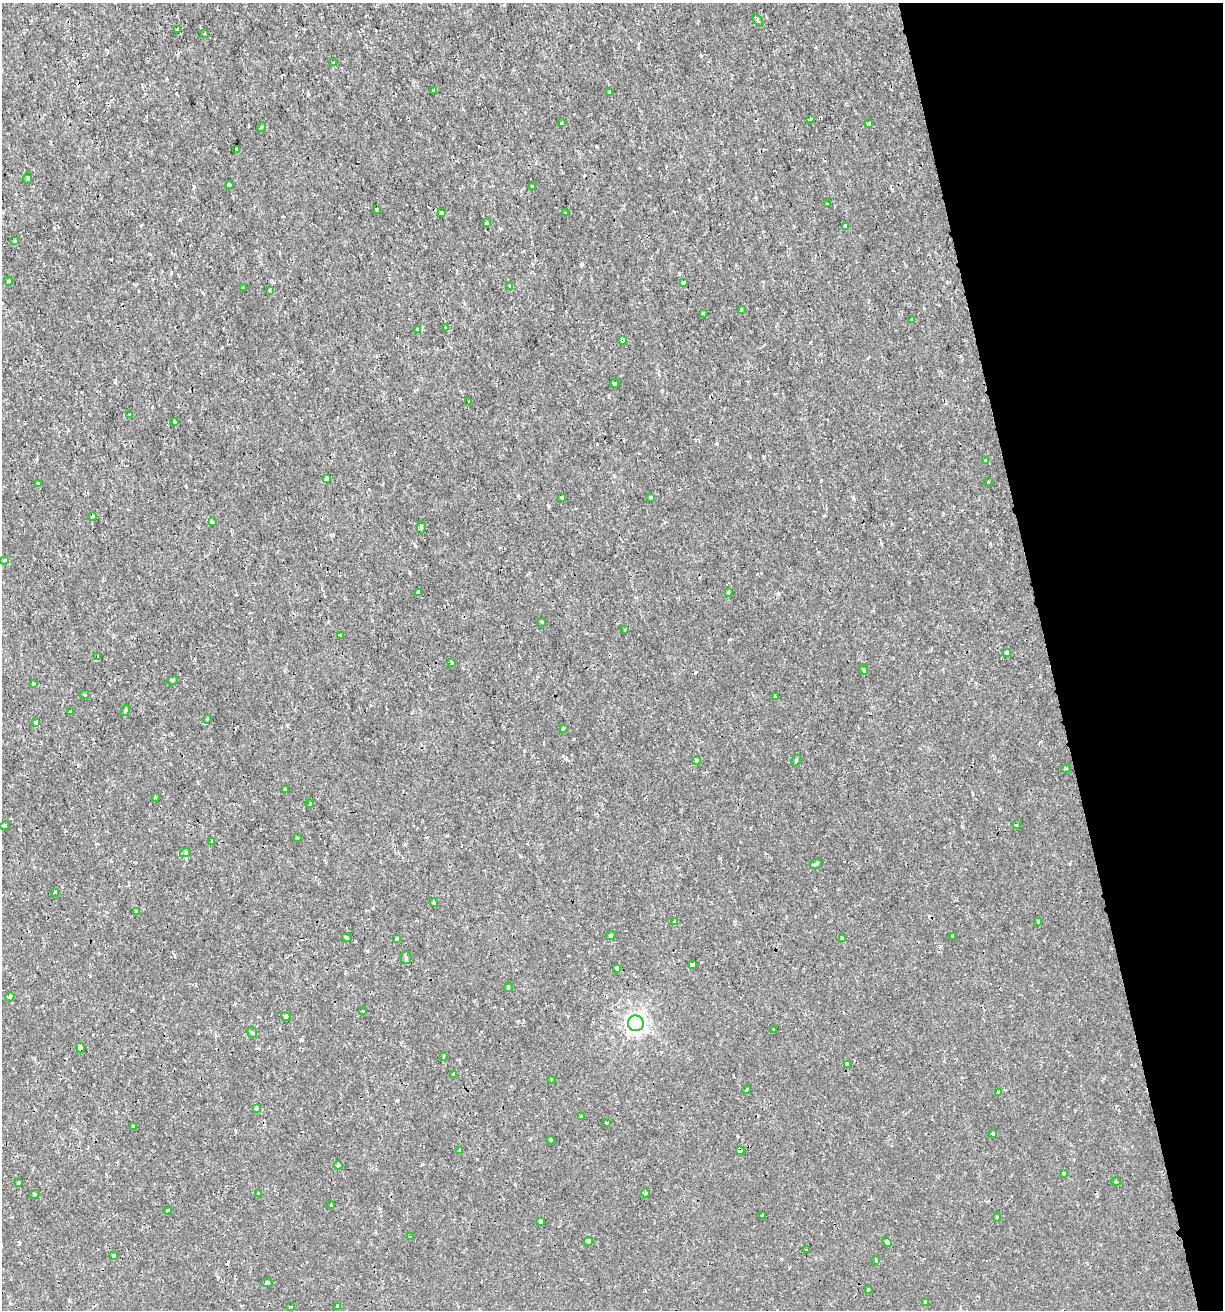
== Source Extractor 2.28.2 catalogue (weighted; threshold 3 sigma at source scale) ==
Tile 12 of 4 x 4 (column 4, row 3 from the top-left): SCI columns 3715-4935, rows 1311-2618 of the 5039 x 5235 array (HDU 1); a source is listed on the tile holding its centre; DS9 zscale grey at full resolution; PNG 1225 x 1312 px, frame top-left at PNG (2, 3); each listed source drawn as its Kron ellipse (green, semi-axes under 4 px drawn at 4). Shown black and unused: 14% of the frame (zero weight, under 2 of 3 exposures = <1% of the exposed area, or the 3 px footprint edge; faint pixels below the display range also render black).
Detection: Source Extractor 2.28.2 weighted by HDU 2 'WHT'; one run over the whole footprint, this tile lists its part. Background 7.19e-04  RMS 0.0012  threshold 0.00523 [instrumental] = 3 sigma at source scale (4.5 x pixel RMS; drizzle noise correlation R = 1.50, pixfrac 1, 0.0396/0.0396 arcsec/px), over >= 5 px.
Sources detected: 148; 14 cosmic-ray / hot-pixel residue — neither listed nor drawn; the other 134 listed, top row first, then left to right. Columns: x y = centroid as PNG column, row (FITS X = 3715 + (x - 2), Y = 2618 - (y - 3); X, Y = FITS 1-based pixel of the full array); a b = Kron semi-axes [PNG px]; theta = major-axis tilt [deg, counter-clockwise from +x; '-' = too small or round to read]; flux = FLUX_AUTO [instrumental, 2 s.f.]
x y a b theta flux
758 20 7 3 -56 0.16
177 29 3 3 - 0.17
204 34 4 3 - 0.13
334 62 3 3 - 0.65
433 91 3 3 - 0.16
610 93 4 3 - 0.15
810 119 3 2 - 0.099
561 123 3 3 - 0.19
868 124 3 3 - 0.11
262 127 5 3 - 0.13
237 149 4 3 - 0.37
28 178 5 3 - 0.13
229 185 3 3 - 0.19
532 186 3 3 - 0.23
828 203 3 3 - 0.48
376 209 3 3 - 0.33
442 212 3 3 - 0.18
565 213 3 2 - 0.13
487 223 3 3 - 0.2
846 226 4 4 - 0.99
15 240 4 3 - 0.12
8 281 4 3 - 0.17
683 282 3 3 - 0.36
510 286 4 3 - 0.39
243 288 3 3 - 0.09
269 290 2 2 - 0.11
741 310 4 3 - 0.13
703 313 3 3 - 0.13
912 320 3 3 - 0.43
446 328 4 3 - 0.18
418 329 3 3 - 0.38
623 340 4 4 - 0.43
615 384 4 4 - 0.19
469 402 2 2 - 0.1
130 414 3 3 - 0.32
174 422 3 3 - 0.25
986 461 3 3 - 0.29
327 478 4 3 - 0.69
989 482 3 2 - 0.16
38 484 4 3 - 0.15
562 497 4 3 - 0.58
651 497 3 3 - 0.22
93 517 4 3 - 0.23
212 522 3 3 - 0.16
421 527 6 3 80 0.2
4 560 3 2 - 0.1
418 592 4 3 - 0.18
728 592 4 3 - 0.12
542 622 3 3 - 0.14
625 630 3 2 - 0.078
340 636 3 3 - 0.69
1007 653 3 3 - 0.36
98 656 4 3 - 0.24
451 663 4 2 - 0.12
864 670 5 4 - 0.17
173 680 5 3 - 0.13
33 684 4 3 - 0.13
84 695 5 4 - 0.15
775 696 3 3 - 0.38
125 710 6 4 51 0.17
70 712 4 2 - 0.13
207 719 5 3 - 0.11
36 722 4 4 - 0.29
563 728 3 3 - 0.26
696 760 4 4 - 0.28
796 760 6 3 65 0.17
1066 768 5 3 - 0.13
285 789 3 3 - 0.17
155 797 3 3 - 0.1
309 804 4 3 - 0.11
5 825 5 3 - 0.12
1016 825 3 3 - 0.19
297 838 4 2 - 0.12
211 841 3 2 - 0.14
185 853 5 3 - 0.14
816 864 6 3 29 0.35
55 893 3 3 - 0.15
434 903 4 3 - 0.5
137 911 4 3 - 0.69
675 922 4 4 - 0.67
1038 922 4 3 - 0.12
611 936 5 4 - 0.16
952 936 3 2 - 0.13
347 938 5 3 - 0.13
397 938 3 3 - 0.14
842 939 4 4 - 0.2
406 958 6 5 - 0.24
692 965 3 3 - 0.77
617 968 4 3 - 0.17
508 988 4 3 - 0.19
10 997 5 4 - 0.32
363 1011 3 2 - 0.09
286 1016 5 4 - 0.31
636 1023 8 7 - 67
774 1029 3 2 - 0.12
252 1033 6 4 -71 0.19
80 1048 5 3 - 0.29
443 1057 4 3 - 0.11
847 1064 4 4 - 0.16
454 1074 3 3 - 0.22
551 1079 3 3 - 0.39
747 1089 4 2 - 0.12
999 1093 4 3 - 0.87
256 1108 4 4 - 0.22
581 1116 3 3 - 0.14
606 1123 3 2 - 0.11
133 1126 3 3 - 0.35
993 1134 3 3 - 0.3
551 1140 4 3 - 0.1
460 1151 4 3 - 0.39
740 1151 4 4 - 0.34
338 1165 4 3 - 0.54
1064 1173 3 3 - 0.32
1116 1182 4 3 - 0.11
18 1183 3 2 - 0.14
258 1193 3 2 - 0.1
645 1193 5 3 - 0.14
34 1194 5 3 - 0.14
331 1205 3 3 - 0.19
168 1210 4 3 - 0.15
763 1215 3 2 - 0.16
997 1217 4 4 - 0.14
541 1221 3 3 - 0.27
410 1237 3 3 - 0.12
588 1241 4 4 - 0.19
887 1242 5 4 - 0.18
806 1250 3 2 - 0.096
113 1256 4 3 - 0.29
876 1260 4 3 - 0.13
267 1283 5 3 - 0.14
868 1290 4 3 - 0.11
926 1302 4 3 - 0.35
338 1306 3 3 - 0.29
291 1307 4 3 - 0.27
Overlapping masked pixels (flux is a lower limit): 3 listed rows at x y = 623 340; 80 1048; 740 1151
Unlisted compact peaks at least as high as the median listed source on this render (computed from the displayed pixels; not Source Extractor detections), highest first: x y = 781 1259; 301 1040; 194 186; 990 544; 115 382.